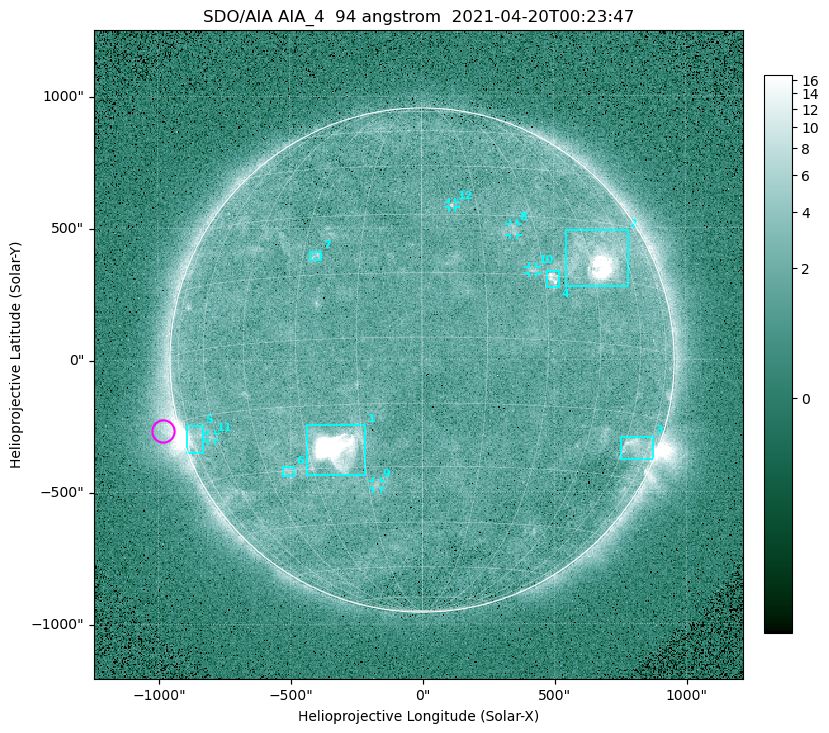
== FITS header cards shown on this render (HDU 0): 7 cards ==
TELESCOP= 'SDO/AIA '
INSTRUME= 'AIA_4   '
WAVELNTH=                   94
WAVEUNIT= 'angstrom'
DATE-OBS= '2021-04-20T00:23:47.12'
CTYPE1  = 'HPLN-TAN'
CTYPE2  = 'HPLT-TAN'

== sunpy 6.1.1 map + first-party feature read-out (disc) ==
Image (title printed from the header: SDO/AIA AIA_4  94 angstrom  2021-04-20T00:23:47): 512 x 512 px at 4.8 arcsec/px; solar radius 955 arcsec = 199 px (full disc in frame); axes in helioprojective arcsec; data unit not stated in the header (colour bar unlabelled)
Orientation: roll -0.138 deg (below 1 deg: not rotated)
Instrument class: DISC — disc imager (sunpy class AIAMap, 94 A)
Bright regions (active regions / flare kernels): reference = the median radial profile (limb darkening/brightening removed); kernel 5 px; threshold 5 sigma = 2.43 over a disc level ~1.75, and >= 1.15x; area >= 9 px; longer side >= 5 px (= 24 arcsec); searched inside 0.97 R_sun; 12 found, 12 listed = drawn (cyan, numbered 1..; 5 of them under ~33 arcsec drawn as corner ticks so the feature stays visible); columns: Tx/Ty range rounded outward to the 10 arcsec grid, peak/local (2 s.f.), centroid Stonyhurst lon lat
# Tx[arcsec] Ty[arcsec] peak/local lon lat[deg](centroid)
1 -440..-210 -440..-240 591 -22 -25
2 540..780 280..490 33 +48 +20
3 750..880 -380..-290 4.6 +67 -22
4 470..520 270..340 5.8 +32 +14
5 -900..-830 -350..-250 6.9 -73 -20
6 -530..-480 -440..-400 2.8 -38 -30
7 -430..-380 380..410 3.2 -27 +20
8 330..370 470..520 3 +24 +26
9 -190..-160 -490..-450 3 -13 -35
10 400..440 330..360 3 +27 +16
11 -810..-780 -300..-280 2.6 -63 -20
12 100..130 580..600 2.8 +8 +33
Off-limb structures (1.02-1.3 R_sun): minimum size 50 px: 7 found; the strongest spans PA ~90..115 deg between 1.02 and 1.21 R_sun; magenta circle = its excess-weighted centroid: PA ~105 deg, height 1.06 R_sun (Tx ~-980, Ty ~-270 arcsec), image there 4.9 x the reference